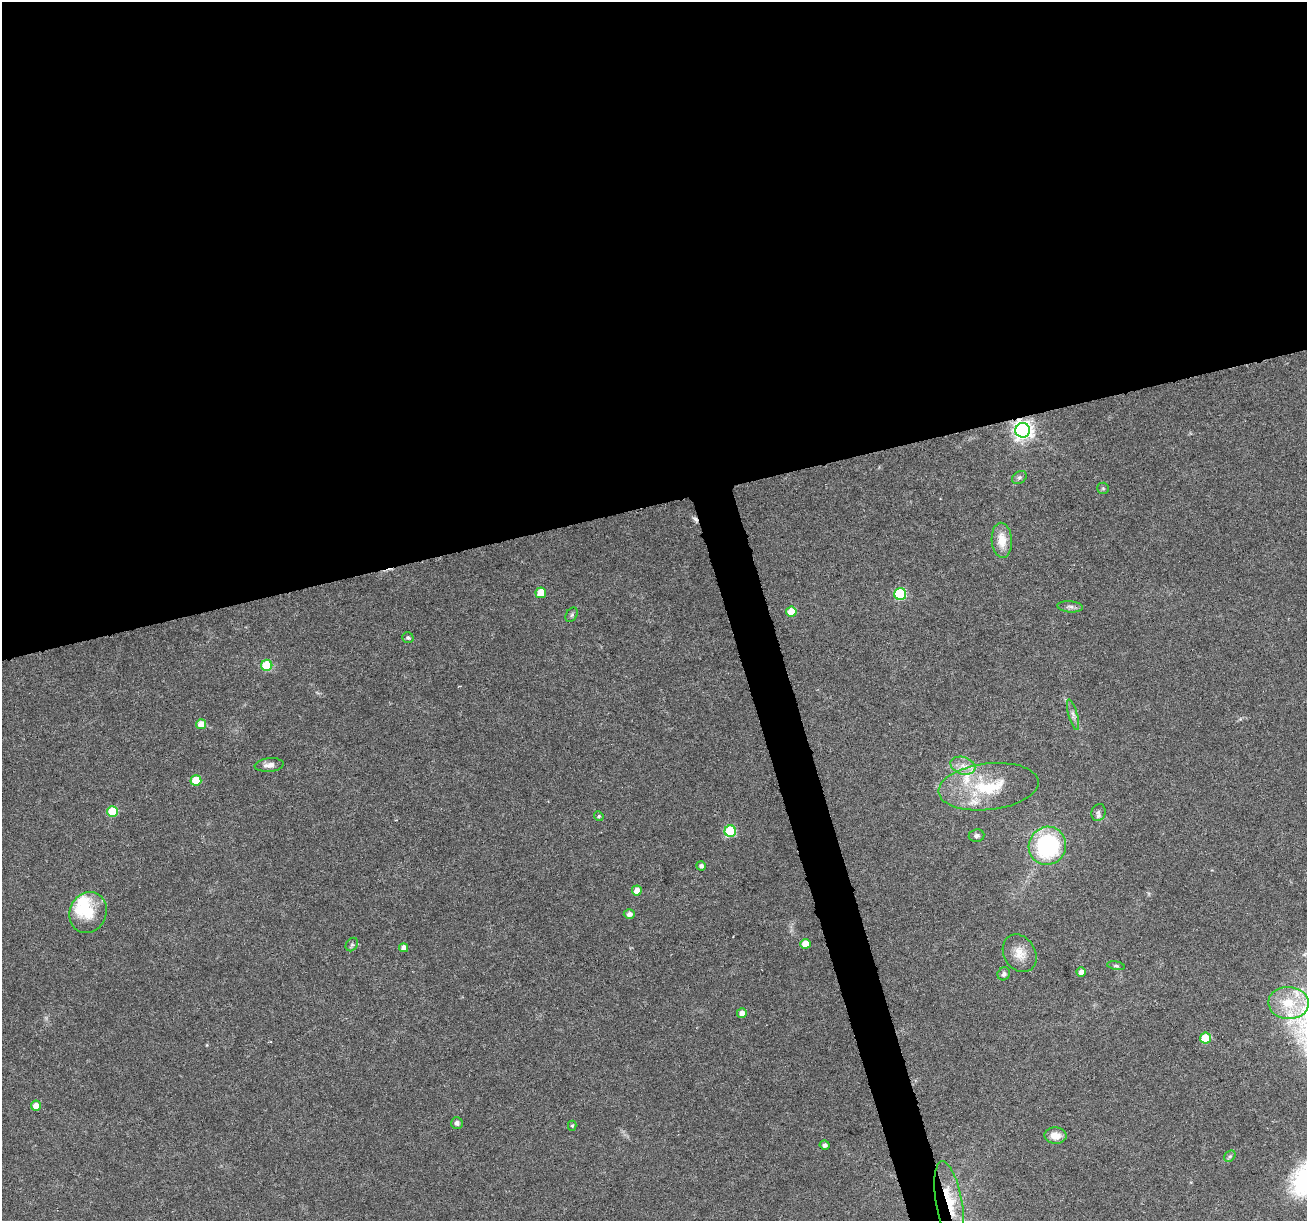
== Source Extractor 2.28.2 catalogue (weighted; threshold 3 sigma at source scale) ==
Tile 2 of 4 x 4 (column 2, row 1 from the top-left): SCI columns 1306-2610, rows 3760-4978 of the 5220 x 5030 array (HDU 1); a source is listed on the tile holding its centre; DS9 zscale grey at full resolution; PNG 1309 x 1223 px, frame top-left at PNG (2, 2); each listed source drawn as its Kron ellipse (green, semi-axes under 4 px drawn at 4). Shown black and unused: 43% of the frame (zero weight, under 3 of 6 exposures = <1% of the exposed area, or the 3 px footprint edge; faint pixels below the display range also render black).
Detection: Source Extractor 2.28.2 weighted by HDU 2 'WHT'; one run over the whole footprint, this tile lists its part. Background 0.0385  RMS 0.0026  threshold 0.0106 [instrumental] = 3 sigma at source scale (4.09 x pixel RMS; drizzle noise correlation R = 1.36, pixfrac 0.8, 0.0396/0.0396 arcsec/px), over >= 5 px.
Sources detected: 50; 2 inside a brighter object's white glare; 1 cosmic-ray / hot-pixel residue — neither listed nor drawn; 3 inside a brighter listed object's ellipse — not listed separately; the other 44 listed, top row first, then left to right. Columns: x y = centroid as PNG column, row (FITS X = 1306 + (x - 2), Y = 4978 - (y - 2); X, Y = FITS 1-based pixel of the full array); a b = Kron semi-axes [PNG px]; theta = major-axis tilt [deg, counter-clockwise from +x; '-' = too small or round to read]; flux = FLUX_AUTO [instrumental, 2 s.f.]
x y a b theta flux
1023 430 7 7 - 140
1019 477 8 6 32 0.58
1103 488 6 5 - 0.39
1002 540 17 10 -86 3.9
541 593 5 5 - 5
900 594 6 6 - 20
1070 607 13 5 -6 0.82
791 612 5 5 - 4.6
572 615 8 5 58 0.48
408 638 6 5 - 0.53
267 665 5 5 - 13
1073 715 16 4 -74 1
201 724 5 5 - 3.4
269 765 14 7 5 1.4
963 766 12 8 -17 2.2
196 780 5 5 - 7.4
988 787 50 23 6 16
112 811 5 5 - 9.9
1098 812 9 7 70 0.83
599 816 5 4 - 0.3
730 831 6 5 - 17
977 836 8 6 6 0.76
1047 846 19 18 - 30
701 866 5 4 - 0.7
637 890 5 5 - 2.4
88 912 21 18 66 5.7
629 914 5 5 - 1
352 944 7 5 54 0.5
805 944 5 5 - 3.6
403 948 4 4 - 1.5
1020 953 20 15 -58 3.6
1116 966 9 4 -11 0.44
1081 972 4 4 - 1.5
1004 974 7 6 - 0.86
1288 1003 20 16 -3 7.5
742 1013 5 4 - 1.7
1206 1038 5 5 - 8.3
36 1106 5 5 - 2.7
457 1123 6 6 - 0.72
572 1126 5 4 - 0.34
1055 1136 11 8 -2 2.7
825 1145 5 4 - 0.72
1230 1156 6 5 - 0.44
949 1203 42 13 -80 9.8
Overlapping masked pixels (flux is a lower limit): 2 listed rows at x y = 1023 430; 949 1203